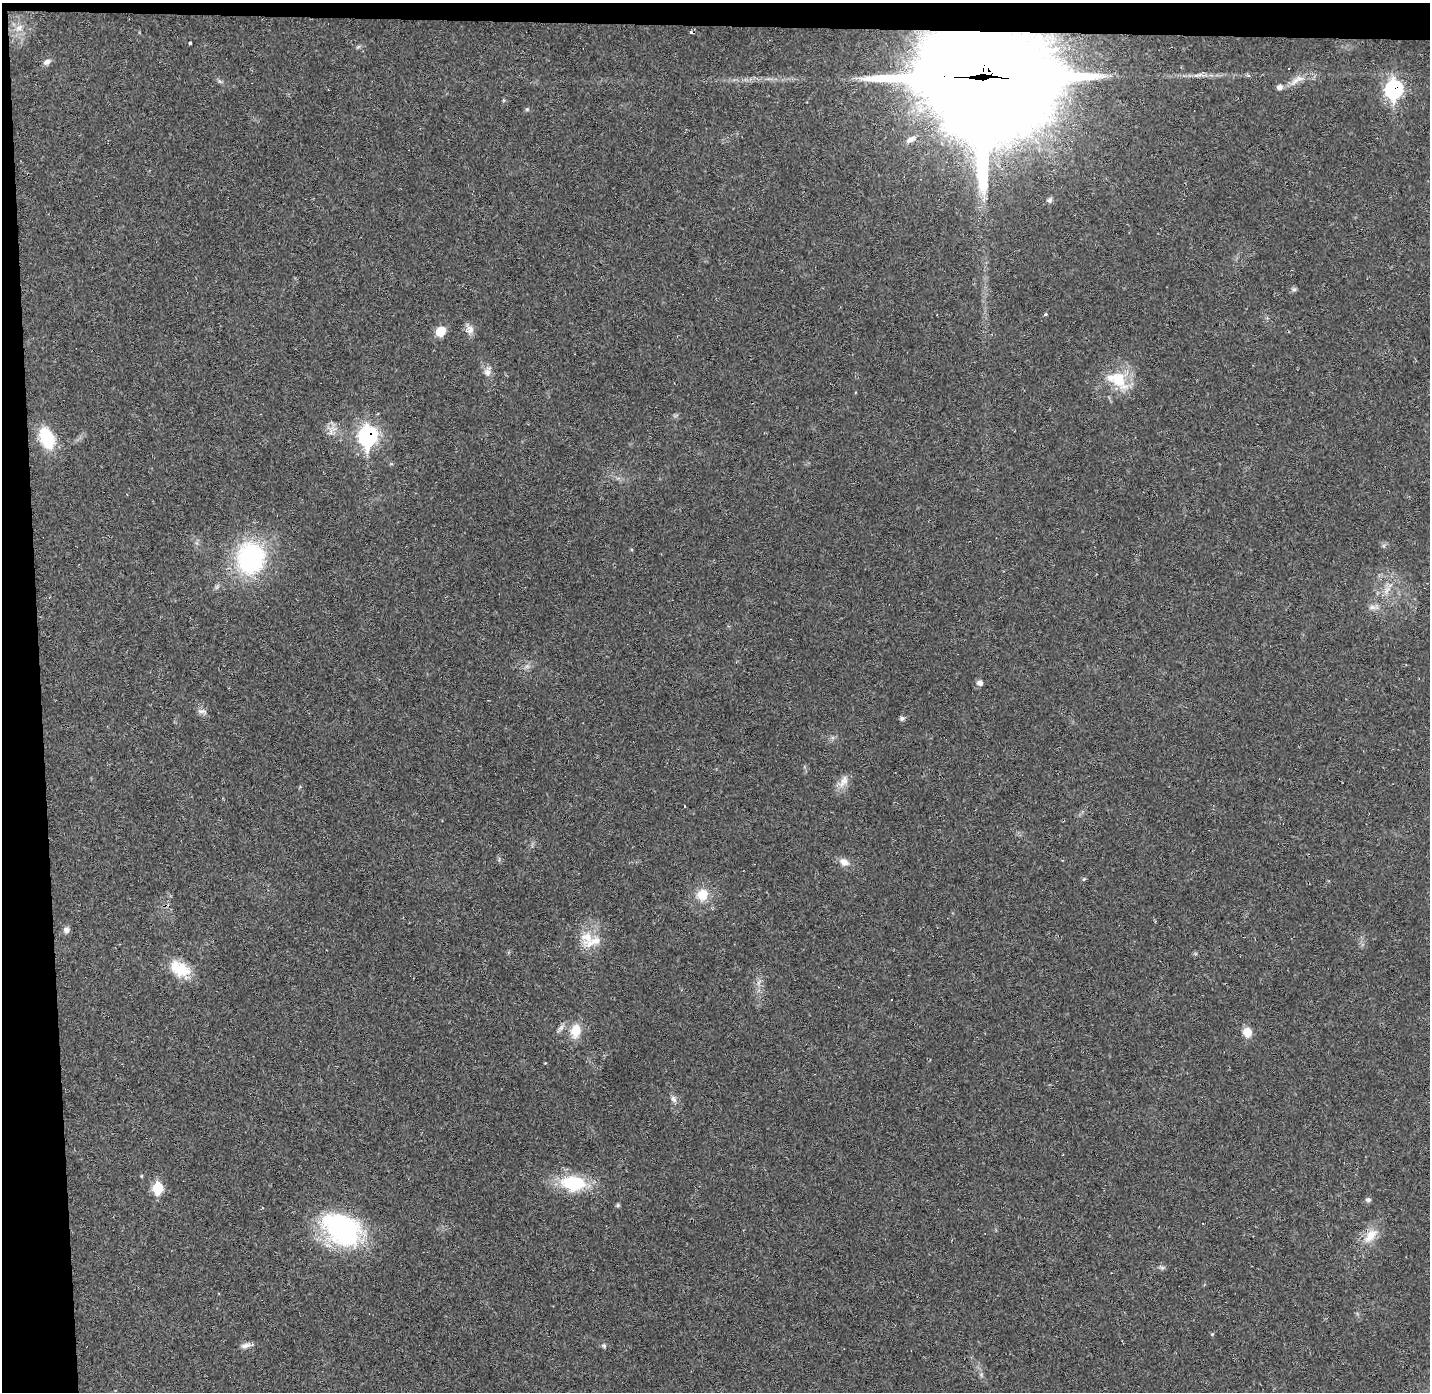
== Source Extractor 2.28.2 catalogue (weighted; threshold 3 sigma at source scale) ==
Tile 1 of 3 x 3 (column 1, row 1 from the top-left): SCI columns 1-1428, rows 2822-4211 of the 4285 x 4255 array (HDU 1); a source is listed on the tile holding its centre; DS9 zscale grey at full resolution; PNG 1432 x 1394 px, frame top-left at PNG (2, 3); no overlay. Shown black and unused: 4% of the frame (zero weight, under 2 of 3 exposures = <1% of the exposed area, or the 3 px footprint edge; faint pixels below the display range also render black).
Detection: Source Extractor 2.28.2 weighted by HDU 2 'WHT'; one run over the whole footprint, this tile lists its part. Background 0.0431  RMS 0.0043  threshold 0.0193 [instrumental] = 3 sigma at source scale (4.5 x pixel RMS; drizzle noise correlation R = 1.50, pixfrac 1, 0.05/0.05 arcsec/px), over >= 5 px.
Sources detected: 52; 3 cosmic-ray / hot-pixel residue — not listed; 2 inside a brighter listed object's ellipse — not listed separately; the other 47 listed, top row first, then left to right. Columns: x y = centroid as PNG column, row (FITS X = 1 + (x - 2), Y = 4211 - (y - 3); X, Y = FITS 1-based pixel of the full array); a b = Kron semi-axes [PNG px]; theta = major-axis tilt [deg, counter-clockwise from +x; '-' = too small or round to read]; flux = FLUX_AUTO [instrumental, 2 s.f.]
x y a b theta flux
19 28 10 7 36 2.5
190 43 3 3 - 0.91
47 62 10 7 29 1.6
1197 75 12 4 8 1.8
983 78 45 40 -12 10000
1299 78 15 7 3 3
1279 87 8 6 14 1.6
1394 89 10 9 - 84
527 109 6 4 44 0.55
911 139 16 7 29 3.1
1049 200 6 6 - 1.3
1294 289 6 6 - 0.88
1046 314 4 4 - 0.45
470 329 12 10 -85 2.7
441 331 8 7 - 9.8
487 372 15 9 75 2.8
1118 380 33 19 -34 14
368 436 11 9 85 120
47 438 23 14 -68 18
251 558 37 32 80 54
1387 590 12 5 62 2.2
1372 607 11 7 0 1.9
527 666 7 4 18 1
980 683 7 6 - 1.7
202 711 14 6 -6 1.5
902 718 7 5 24 0.99
844 781 20 9 62 3.9
844 862 12 9 -27 3.3
1084 879 6 4 44 0.52
702 895 15 13 61 7.3
66 930 8 7 - 1.8
587 937 18 16 42 8.2
180 969 28 17 -31 12
891 1000 3 3 - 1.6
561 1028 11 6 52 1.6
576 1031 16 12 81 7.9
1247 1032 11 9 -61 4.8
674 1099 10 6 -54 1.5
573 1183 25 15 -7 25
158 1188 8 7 - 16
1368 1200 7 6 - 1.1
618 1205 5 5 - 0.65
342 1229 46 31 -31 61
1370 1236 24 12 47 7.2
1162 1268 7 4 -1 0.85
246 1345 15 6 11 2
604 1346 7 5 -42 0.83
Overlapping masked pixels (flux is a lower limit): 3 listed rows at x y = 983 78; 1394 89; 368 436